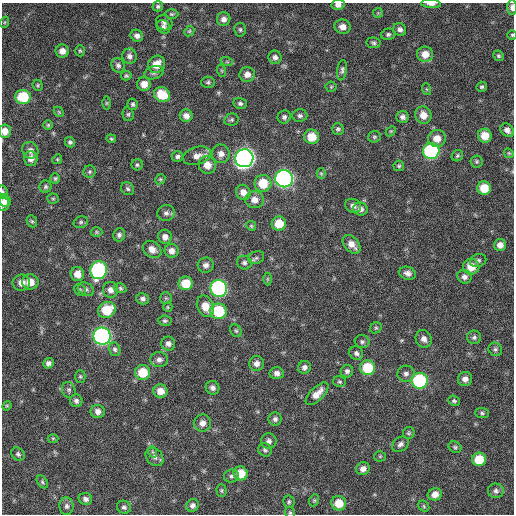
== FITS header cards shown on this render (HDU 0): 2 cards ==
NAXIS1  =                  512 / Axis length
NAXIS2  =                  512 / Axis length

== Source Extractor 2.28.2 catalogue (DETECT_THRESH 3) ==
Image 512 x 512 px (HDU 0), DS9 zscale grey, 1 PNG px = 1 image px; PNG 516 x 516 px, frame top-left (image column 1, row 512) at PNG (2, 3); each listed source drawn as its Kron ellipse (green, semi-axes under 4 px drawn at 4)
Background 240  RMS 16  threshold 47.7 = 3 sigma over >= 5 px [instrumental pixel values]
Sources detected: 191; all 191 listed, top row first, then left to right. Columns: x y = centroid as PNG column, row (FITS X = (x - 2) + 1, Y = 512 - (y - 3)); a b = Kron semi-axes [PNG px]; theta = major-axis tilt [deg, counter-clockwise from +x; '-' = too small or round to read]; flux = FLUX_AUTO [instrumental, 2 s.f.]
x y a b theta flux
431 4 10 4 -4 5000
338 5 6 5 - 4800
158 6 5 5 - 2100
512 7 7 4 89 5000
378 13 5 5 - 1300
172 14 7 5 -1 1700
224 19 7 6 - 5300
5 22 6 3 71 1300
164 23 8 7 - 3700
163 27 7 6 - 3200
342 27 8 7 - 7900
400 29 7 6 - 3400
240 30 7 6 - 2200
189 31 5 4 - 1400
388 34 7 5 15 2100
512 35 5 4 - 1500
137 36 6 5 - 4200
373 43 7 5 -10 2200
62 51 6 6 - 7000
80 51 5 5 - 1500
425 54 8 7 - 12000
129 56 8 7 - 4500
499 56 5 5 - 1900
275 57 7 6 - 3900
227 62 6 4 -18 1600
156 64 9 8 - 14000
118 65 7 6 - 3400
342 70 10 5 81 2700
222 71 6 4 -71 1400
154 73 10 6 15 3200
247 74 8 7 - 6700
126 76 5 4 - 1800
208 82 6 6 - 2100
144 84 7 7 - 9800
38 85 6 5 - 1500
331 87 5 5 - 1300
482 87 5 4 - 2000
426 89 6 4 -70 1400
162 95 8 7 - 26000
23 97 8 7 - 41000
106 103 6 4 90 1300
133 104 6 5 - 2100
240 104 7 5 -15 2500
59 112 6 4 -47 1400
128 114 7 5 -78 2000
423 115 9 8 - 10000
186 116 6 6 - 5600
300 116 7 6 - 2900
284 117 7 6 - 2600
402 117 6 6 - 4000
231 120 7 6 - 2100
48 125 5 5 - 1400
338 129 6 6 - 2100
507 130 7 6 - 5300
5 131 7 6 - 8600
391 131 6 4 43 1500
485 136 7 7 - 16000
312 137 7 7 - 17000
374 137 6 5 - 1800
437 138 9 8 - 10000
111 139 5 4 - 1400
70 142 5 5 - 2300
30 150 8 7 - 5500
431 151 8 8 - 160000
509 153 5 4 - 1300
221 154 9 9 - 6500
197 156 14 8 17 8100
457 156 6 5 - 1800
177 157 6 5 - 2600
31 158 7 6 - 6700
244 158 9 9 - 600000
57 159 5 4 - 1300
477 161 6 6 - 1800
137 165 5 5 - 1800
207 165 9 8 - 11000
399 166 5 5 - 1600
90 172 6 6 - 2000
321 174 5 4 - 1200
55 178 5 4 - 1800
160 179 5 4 - 1500
284 179 9 8 - 340000
263 183 8 8 - 24000
46 187 6 6 - 2400
484 188 7 6 - 21000
128 189 7 6 - 2300
3 191 6 4 -70 1500
243 192 8 7 - 7900
53 199 5 5 - 1600
254 200 9 8 - 8400
4 201 7 5 -40 4000
3 204 6 6 - 4500
353 206 8 7 - 5000
361 209 7 6 - 4600
166 213 8 8 - 4000
32 221 6 5 - 1700
81 222 7 5 16 2100
279 223 7 7 - 19000
251 226 5 4 - 1500
96 232 6 5 - 1400
119 235 6 6 - 3300
165 237 7 6 - 5500
352 244 11 7 -48 8900
500 245 6 6 - 6600
152 249 10 8 -37 8000
172 251 7 7 - 6500
256 258 8 6 23 2800
478 261 8 6 22 2800
244 263 7 7 - 3200
206 265 8 7 - 4900
471 267 8 8 - 15000
99 270 9 8 - 160000
408 273 8 6 -19 4900
77 274 7 6 - 10000
464 277 7 6 - 4400
267 279 6 4 89 1400
30 282 8 7 - 13000
21 283 8 8 - 8300
186 283 7 7 - 21000
120 288 6 4 -17 1700
219 288 8 8 - 220000
86 289 8 6 -29 2700
80 290 7 5 -46 2000
110 290 8 7 - 6000
166 298 6 6 - 1700
143 299 6 5 - 3300
205 306 11 8 -65 14000
168 307 5 4 - 1200
107 310 9 7 30 29000
218 311 8 7 - 50000
165 321 6 5 - 2000
376 328 6 5 - 1700
236 331 7 5 -55 1800
102 336 8 8 - 290000
474 337 7 7 - 2700
424 339 9 8 - 5800
362 342 7 6 - 2700
168 344 7 6 - 4600
115 349 7 5 -71 2600
495 349 7 6 - 2600
356 353 7 6 - 3500
159 360 8 7 - 4400
48 363 5 5 - 3900
256 363 7 7 - 5300
304 367 6 6 - 4000
368 368 7 7 - 36000
347 371 6 6 - 3200
143 372 7 7 - 28000
277 373 7 6 - 4900
406 374 8 8 - 4300
80 376 6 5 - 1600
465 379 7 7 - 5800
420 381 8 8 - 110000
339 382 6 5 - 1800
213 388 7 6 - 4100
69 390 8 6 -66 2700
160 391 7 6 - 10000
317 394 14 6 44 10000
76 401 6 6 - 3200
454 401 6 5 - 2000
7 406 5 4 - 1200
98 411 7 6 - 5700
482 413 7 5 -3 2000
275 419 6 6 - 3300
202 423 8 8 - 6800
409 433 6 5 - 1800
53 438 5 3 - 1100
269 441 8 7 - 4200
400 444 9 7 36 4000
455 447 7 5 -31 2000
265 450 7 6 - 2800
153 452 6 4 -70 1600
18 454 7 6 - 2600
380 456 5 5 - 1400
154 457 10 8 -48 4500
479 459 7 6 - 26000
363 469 7 6 - 5900
241 473 7 7 - 17000
231 476 7 6 - 3000
42 482 7 5 -53 1800
221 490 6 5 - 1700
496 491 8 7 - 3600
435 494 7 6 - 7800
85 499 7 6 - 4000
314 500 6 5 - 1500
289 502 6 5 - 2200
339 503 7 7 - 17000
193 505 7 6 - 3600
67 506 8 7 - 3700
424 506 6 5 - 1600
124 507 7 6 - 2900
290 512 6 4 -67 1800
At the frame edge (FLAGS 8, measured only in part): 8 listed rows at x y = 431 4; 338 5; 512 7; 512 35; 5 131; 3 191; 3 204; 290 512